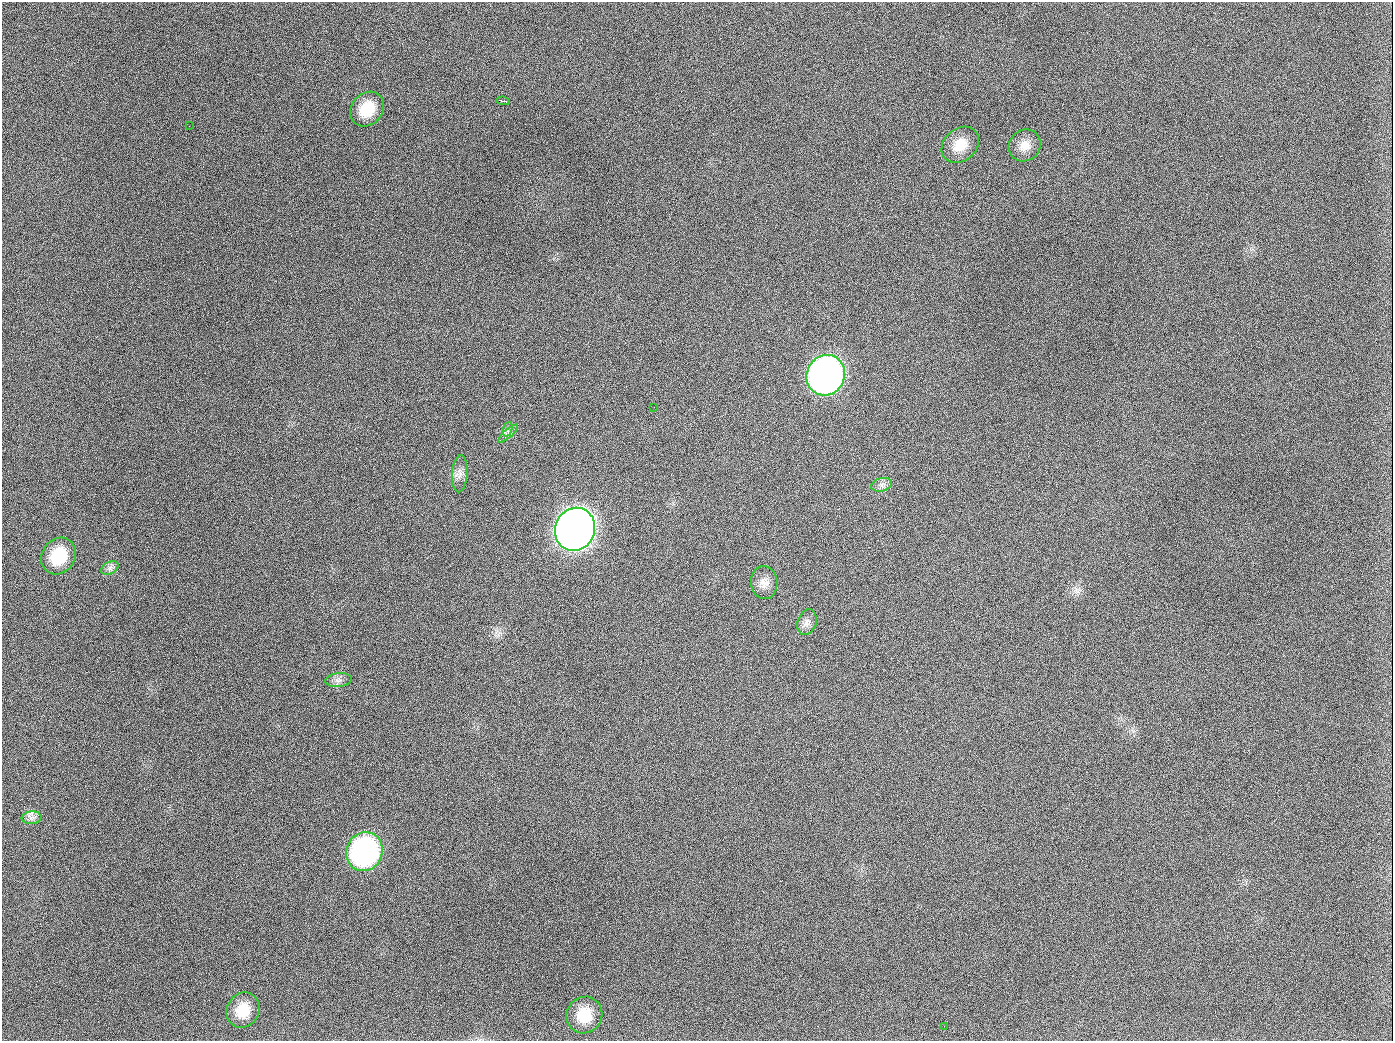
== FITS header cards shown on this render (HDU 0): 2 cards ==
NAXIS1  =                 1391
NAXIS2  =                 1039

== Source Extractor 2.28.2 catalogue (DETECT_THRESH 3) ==
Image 1391 x 1039 px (HDU 0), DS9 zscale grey, 1 PNG px = 1 image px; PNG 1395 x 1043 px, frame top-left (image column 1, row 1039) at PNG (2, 2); each listed source drawn as its Kron ellipse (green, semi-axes under 4 px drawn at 4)
Background 1400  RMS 67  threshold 200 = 3 sigma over >= 5 px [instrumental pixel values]
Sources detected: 22; all 22 listed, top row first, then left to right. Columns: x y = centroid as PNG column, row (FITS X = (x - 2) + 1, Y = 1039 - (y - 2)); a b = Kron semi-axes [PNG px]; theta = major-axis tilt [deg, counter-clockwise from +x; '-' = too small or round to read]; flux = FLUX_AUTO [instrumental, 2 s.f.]
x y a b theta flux
503 101 7 2 -8 9.4e+03
367 109 19 15 48 1.3e+05
189 126 2 2 - 6.1e+03
960 145 20 16 40 9.5e+04
1025 145 17 15 44 5.7e+04
826 375 20 19 - 2.5e+06
654 407 2 2 - 3.7e+03
508 429 7 4 71 1.3e+04
508 434 12 3 42 1.2e+04
460 474 18 7 86 3.2e+04
882 485 10 6 15 2.1e+04
575 529 22 20 64 5.6e+06
59 556 19 16 56 1.9e+05
110 568 9 6 25 1.7e+04
764 583 16 13 -83 4.5e+04
807 622 13 9 72 2.8e+04
338 680 13 7 6 2.3e+04
32 818 10 6 5 1.9e+04
364 852 20 18 65 1.1e+06
243 1010 18 16 61 1.2e+05
584 1015 19 17 53 1.3e+05
944 1026 3 2 - 5.3e+03